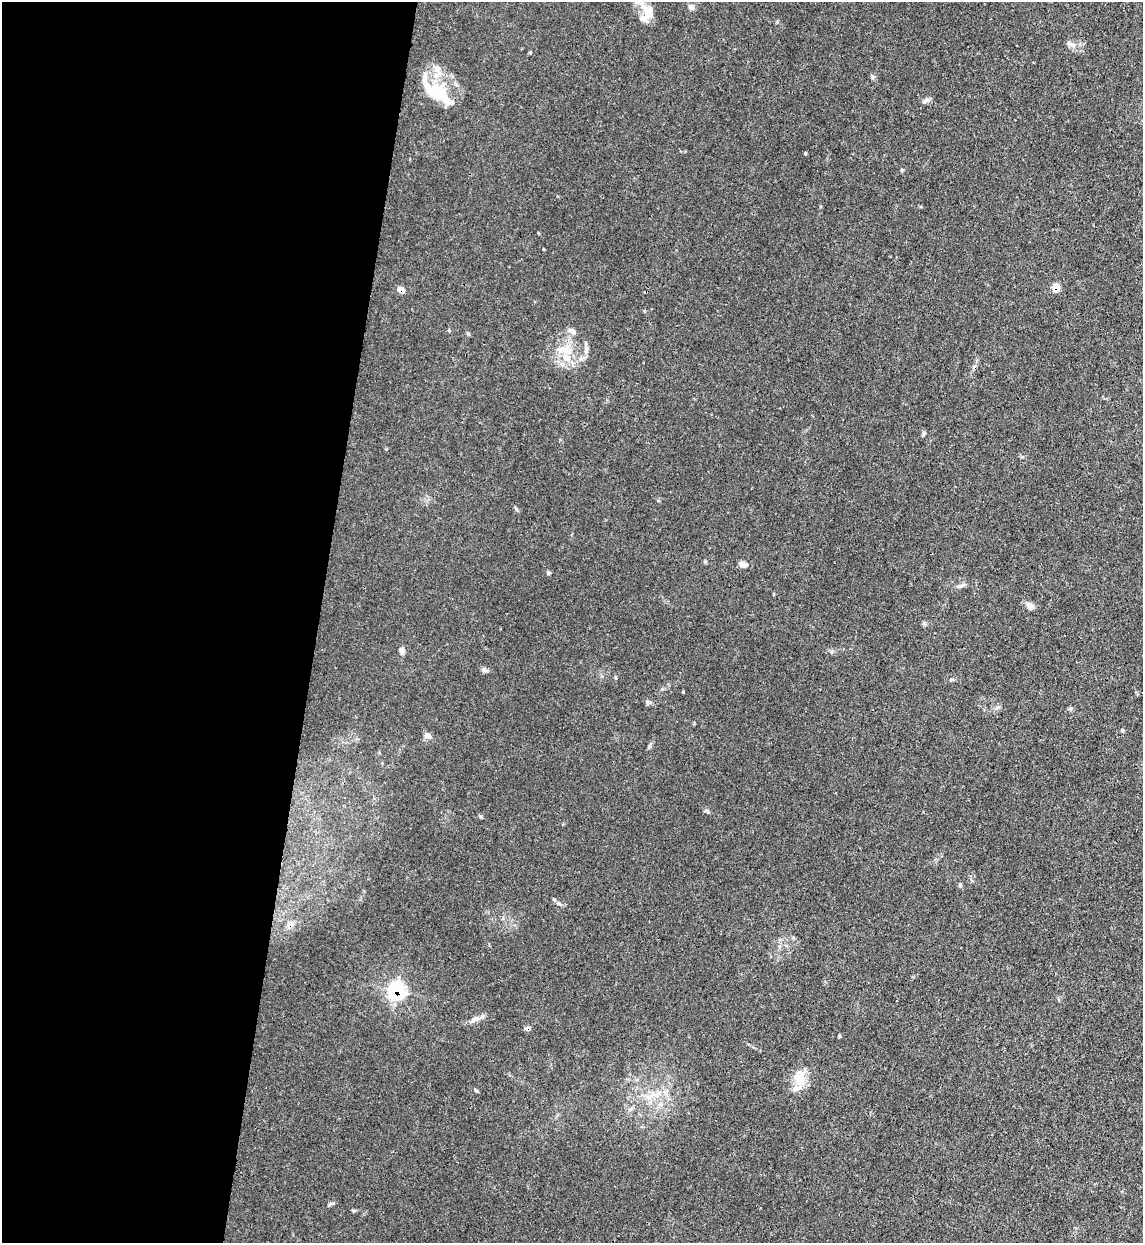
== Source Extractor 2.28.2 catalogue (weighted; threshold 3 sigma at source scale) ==
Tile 5 of 4 x 4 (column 1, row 2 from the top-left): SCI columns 329-1469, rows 2508-3748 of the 5101 x 5011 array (HDU 1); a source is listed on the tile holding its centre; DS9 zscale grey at full resolution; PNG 1145 x 1245 px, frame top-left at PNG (2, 2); no overlay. Shown black and unused: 28% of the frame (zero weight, under 3 of 4 exposures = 7% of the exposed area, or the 3 px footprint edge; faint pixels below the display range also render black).
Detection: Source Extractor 2.28.2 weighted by HDU 2 'WHT'; one run over the whole footprint, this tile lists its part. Background 0.0171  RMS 0.0027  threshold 0.0122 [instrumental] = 3 sigma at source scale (4.5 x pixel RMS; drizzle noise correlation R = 1.50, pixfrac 1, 0.05/0.05 arcsec/px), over >= 5 px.
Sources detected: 38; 1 cosmic-ray / hot-pixel residue — not listed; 2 inside a brighter listed object's ellipse — not listed separately; the other 35 listed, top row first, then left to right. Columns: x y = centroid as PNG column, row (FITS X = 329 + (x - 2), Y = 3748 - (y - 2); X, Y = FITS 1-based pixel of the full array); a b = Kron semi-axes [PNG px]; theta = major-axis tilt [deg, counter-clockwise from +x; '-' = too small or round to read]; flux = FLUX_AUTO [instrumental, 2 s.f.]
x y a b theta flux
691 7 7 7 - 0.97
647 10 26 13 -50 4.2
1069 43 6 4 72 0.47
530 52 4 3 - 0.44
437 69 9 9 - 1.8
434 91 39 17 -39 11
925 101 11 5 31 0.84
902 170 5 4 - 0.29
1056 287 5 5 - 4.5
401 289 8 6 -28 1.5
573 331 10 6 -38 1
586 347 16 5 -86 1.1
561 350 22 7 8 2.9
566 358 13 8 -26 2.6
923 434 6 4 88 0.42
743 565 8 6 -7 1.6
548 573 5 4 - 0.39
961 586 11 5 28 0.83
1030 606 9 7 -38 1.7
402 651 9 7 -76 0.84
485 670 10 5 -33 0.67
951 680 6 4 19 0.32
1122 730 5 4 - 0.34
428 736 10 6 -38 0.9
707 811 6 4 -70 0.38
960 885 6 5 - 0.39
559 904 7 4 -30 0.55
290 924 7 7 - 1.8
396 991 8 8 - 47
475 1019 13 6 29 1.5
839 1036 5 3 - 0.28
799 1078 23 16 -87 4.7
476 1090 7 3 -37 0.31
657 1095 9 5 15 1.3
331 1203 8 4 10 0.45
Overlapping masked pixels (flux is a lower limit): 4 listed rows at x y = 1056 287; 401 289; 290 924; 396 991
Unlisted compact peaks at least as high as the median listed source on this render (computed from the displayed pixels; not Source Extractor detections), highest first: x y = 805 153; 683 692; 872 77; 354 1211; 449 330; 481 816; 924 623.